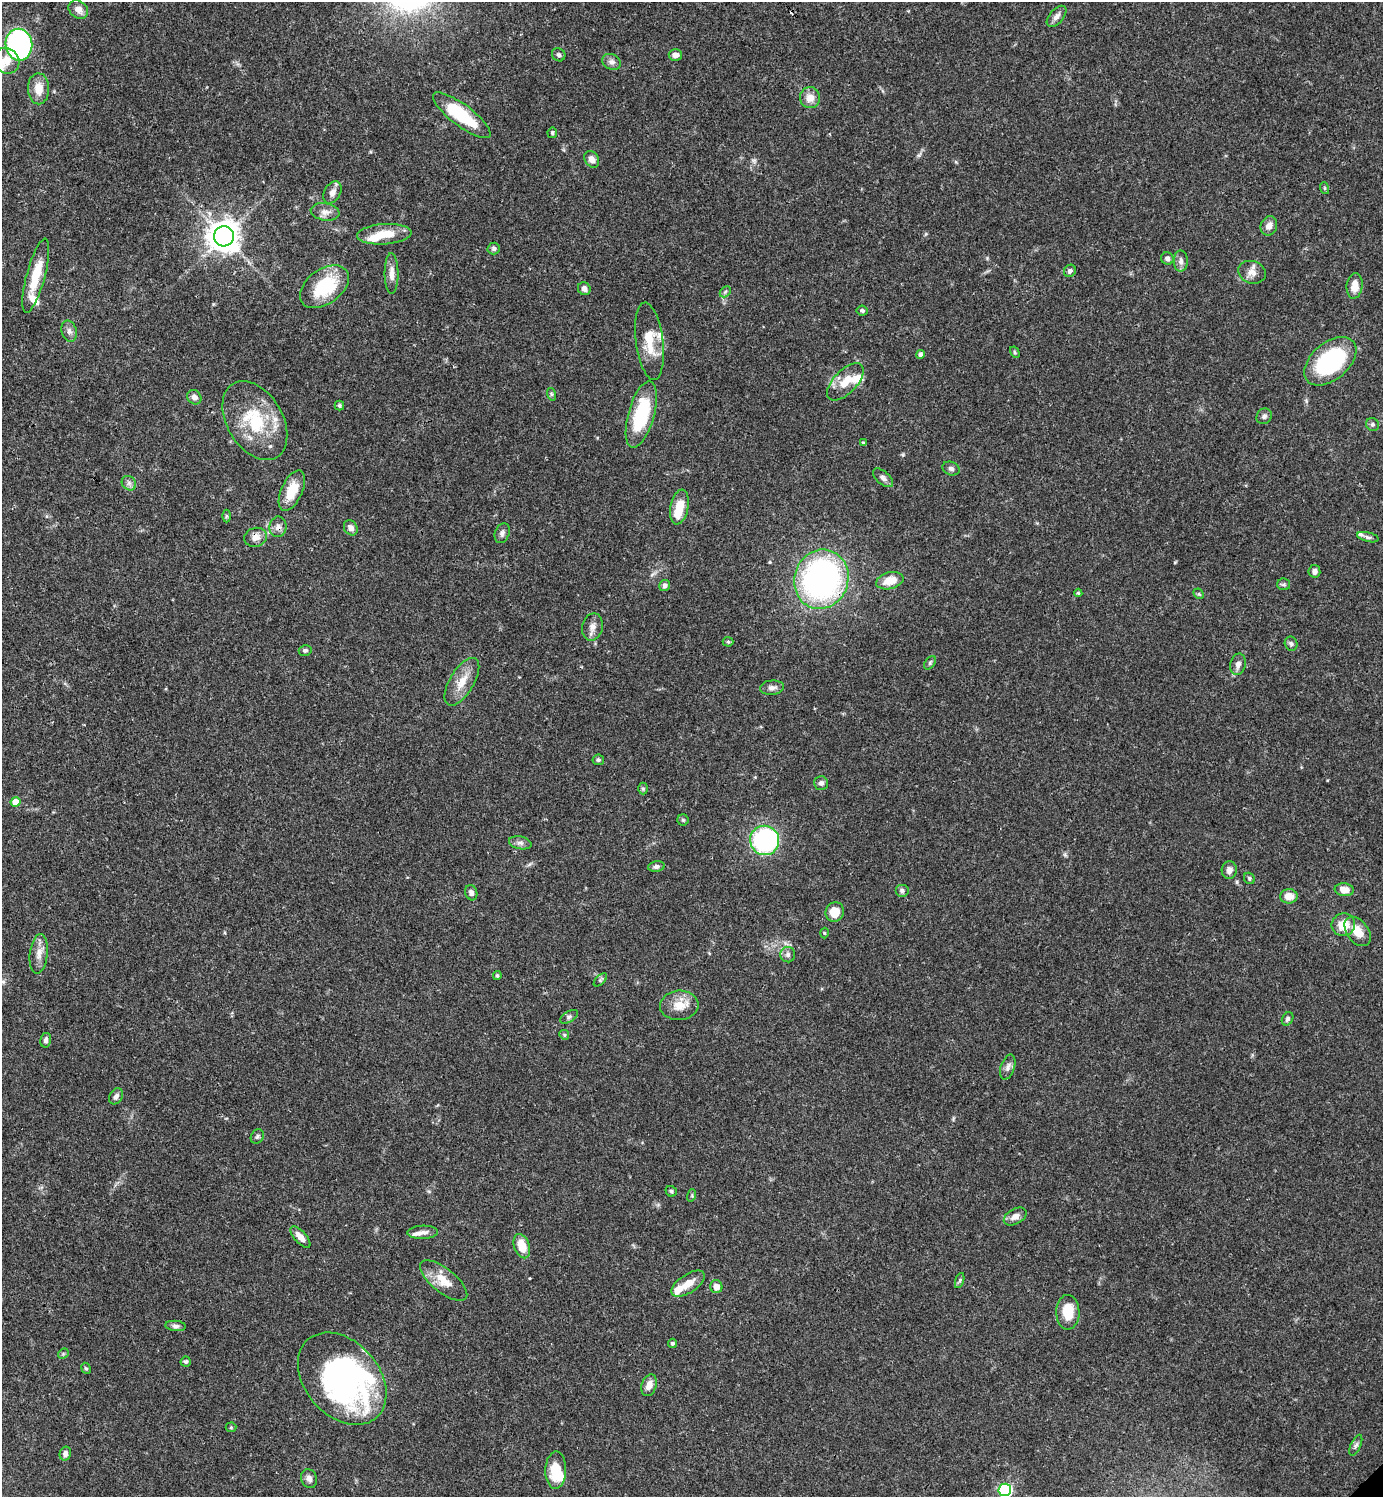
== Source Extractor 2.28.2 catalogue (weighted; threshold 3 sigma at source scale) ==
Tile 11 of 4 x 4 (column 3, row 3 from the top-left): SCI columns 3063-4443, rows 1497-2991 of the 5981 x 5982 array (HDU 1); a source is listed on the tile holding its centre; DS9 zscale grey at full resolution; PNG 1385 x 1499 px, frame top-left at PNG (2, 2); each listed source drawn as its Kron ellipse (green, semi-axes under 4 px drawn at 4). Shown black and unused: <1% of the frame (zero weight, under 3 of 4 exposures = <1% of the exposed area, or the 3 px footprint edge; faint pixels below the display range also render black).
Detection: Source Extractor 2.28.2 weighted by HDU 2 'WHT'; one run over the whole footprint, this tile lists its part. Background 0.0385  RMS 0.0026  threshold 0.0117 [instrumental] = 3 sigma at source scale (4.5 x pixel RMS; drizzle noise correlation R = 1.50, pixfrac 1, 0.05/0.05 arcsec/px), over >= 5 px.
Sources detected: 138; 4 inside a brighter object's white glare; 1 cosmic-ray / hot-pixel residue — neither listed nor drawn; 9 inside a brighter listed object's ellipse — not listed separately; the other 124 listed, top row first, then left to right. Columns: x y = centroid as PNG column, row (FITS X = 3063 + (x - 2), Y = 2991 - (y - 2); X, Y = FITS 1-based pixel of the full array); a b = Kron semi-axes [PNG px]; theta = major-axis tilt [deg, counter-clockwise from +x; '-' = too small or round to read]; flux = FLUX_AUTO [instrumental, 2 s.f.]
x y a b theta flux
78 9 10 8 -38 2
1056 16 12 7 49 1.4
19 45 16 13 -80 60
559 55 7 6 - 0.6
675 55 6 6 - 1.5
6 61 14 12 -42 3.1
612 62 10 7 -29 1.2
39 89 15 10 -89 3.7
810 98 10 10 - 2.5
462 115 35 11 -37 15
552 133 5 5 - 0.43
592 159 9 7 -55 1.8
1324 188 6 4 -71 0.3
332 192 12 8 60 1.7
325 212 14 8 -9 1.8
1269 226 10 8 68 1.6
384 234 27 10 4 6.1
224 236 10 10 - 370
494 248 6 6 - 0.66
1167 259 6 6 - 1.1
1181 261 10 7 90 1.3
1070 271 6 5 - 0.78
1252 272 14 11 -19 2.1
392 274 20 7 -89 2.1
36 276 38 9 75 7.8
1355 286 13 8 84 2.9
324 287 27 17 36 15
584 289 7 6 - 1.2
725 292 6 4 46 0.42
862 310 6 5 - 0.57
69 331 11 7 -75 1.2
649 341 39 13 -83 7.2
1015 352 6 4 -62 0.34
920 354 4 4 - 0.82
1330 361 30 18 41 29
845 382 23 11 46 5
551 394 6 4 -72 0.38
194 397 8 6 -50 1.2
339 406 5 4 - 0.41
641 414 34 13 74 17
1264 416 8 7 - 0.83
255 421 43 28 -59 17
1372 424 7 6 - 0.67
863 443 3 3 - 0.49
951 468 9 6 -22 0.77
883 478 12 6 -40 1.1
129 483 8 6 -46 0.92
292 491 22 10 66 6.1
679 507 18 9 78 5
226 516 6 4 90 0.38
278 527 10 8 84 1.4
351 528 8 6 -56 1.3
502 533 10 7 70 0.96
255 537 11 9 15 2.1
1368 537 11 4 -14 0.71
1314 571 6 6 - 0.89
821 579 30 27 71 78
890 581 14 8 14 4.1
1284 584 6 6 - 0.5
665 585 6 5 - 0.88
1078 593 4 4 - 0.31
1199 594 6 4 -44 0.35
592 627 14 10 77 1.8
728 642 5 5 - 0.37
1291 644 7 6 - 0.7
305 650 6 5 - 0.56
930 663 7 5 55 0.53
1238 664 11 7 76 1.3
462 682 27 12 59 4.6
772 688 12 7 5 1.3
598 760 6 5 - 0.47
821 783 7 7 - 0.83
643 788 6 5 - 0.43
15 802 5 5 - 3.8
683 820 5 5 - 0.4
765 840 15 14 - 36
520 843 11 6 -11 0.98
656 866 8 5 7 0.78
1229 870 9 7 84 1.4
1249 878 6 5 - 0.41
902 890 7 6 - 0.8
1344 890 9 6 -6 2.8
471 893 8 6 -72 0.95
1289 896 9 7 0 3
835 912 10 9 - 4.3
1343 925 12 11 - 4.9
1358 931 16 10 -53 4.4
824 933 5 3 - 0.25
39 954 20 9 84 2.6
788 955 7 7 - 0.83
497 976 4 3 - 0.38
600 980 8 4 43 0.45
679 1005 19 14 6 4.2
569 1017 10 5 32 0.65
1288 1019 7 5 60 0.67
564 1035 5 4 - 0.37
46 1040 7 5 78 0.9
1008 1067 13 7 71 1.2
116 1096 9 6 59 0.98
257 1137 8 6 58 0.6
671 1191 6 5 - 0.5
692 1195 6 4 73 0.35
1015 1216 12 7 29 1.8
423 1232 15 6 2 1.4
300 1237 13 6 -48 2.3
522 1246 12 7 -72 4.8
960 1280 8 3 71 0.45
444 1281 29 12 -39 5.2
688 1284 19 9 34 3.3
716 1287 6 6 - 2
1068 1312 17 11 -88 6.1
176 1326 10 5 -5 0.8
672 1343 4 4 - 0.46
63 1354 6 4 46 0.39
186 1362 5 5 - 0.58
86 1368 6 4 -64 0.42
342 1379 52 37 -48 67
649 1385 11 7 71 2.3
231 1427 5 5 - 0.33
1356 1445 11 5 65 0.79
65 1453 7 5 76 1.1
556 1470 18 10 88 6.9
309 1478 9 8 - 1.2
1005 1490 6 6 - 48
Overlapping masked pixels (flux is a lower limit): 3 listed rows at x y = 278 527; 255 537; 821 579
Isophote crosses this tile's border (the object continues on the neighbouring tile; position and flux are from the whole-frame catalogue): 1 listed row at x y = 1005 1490